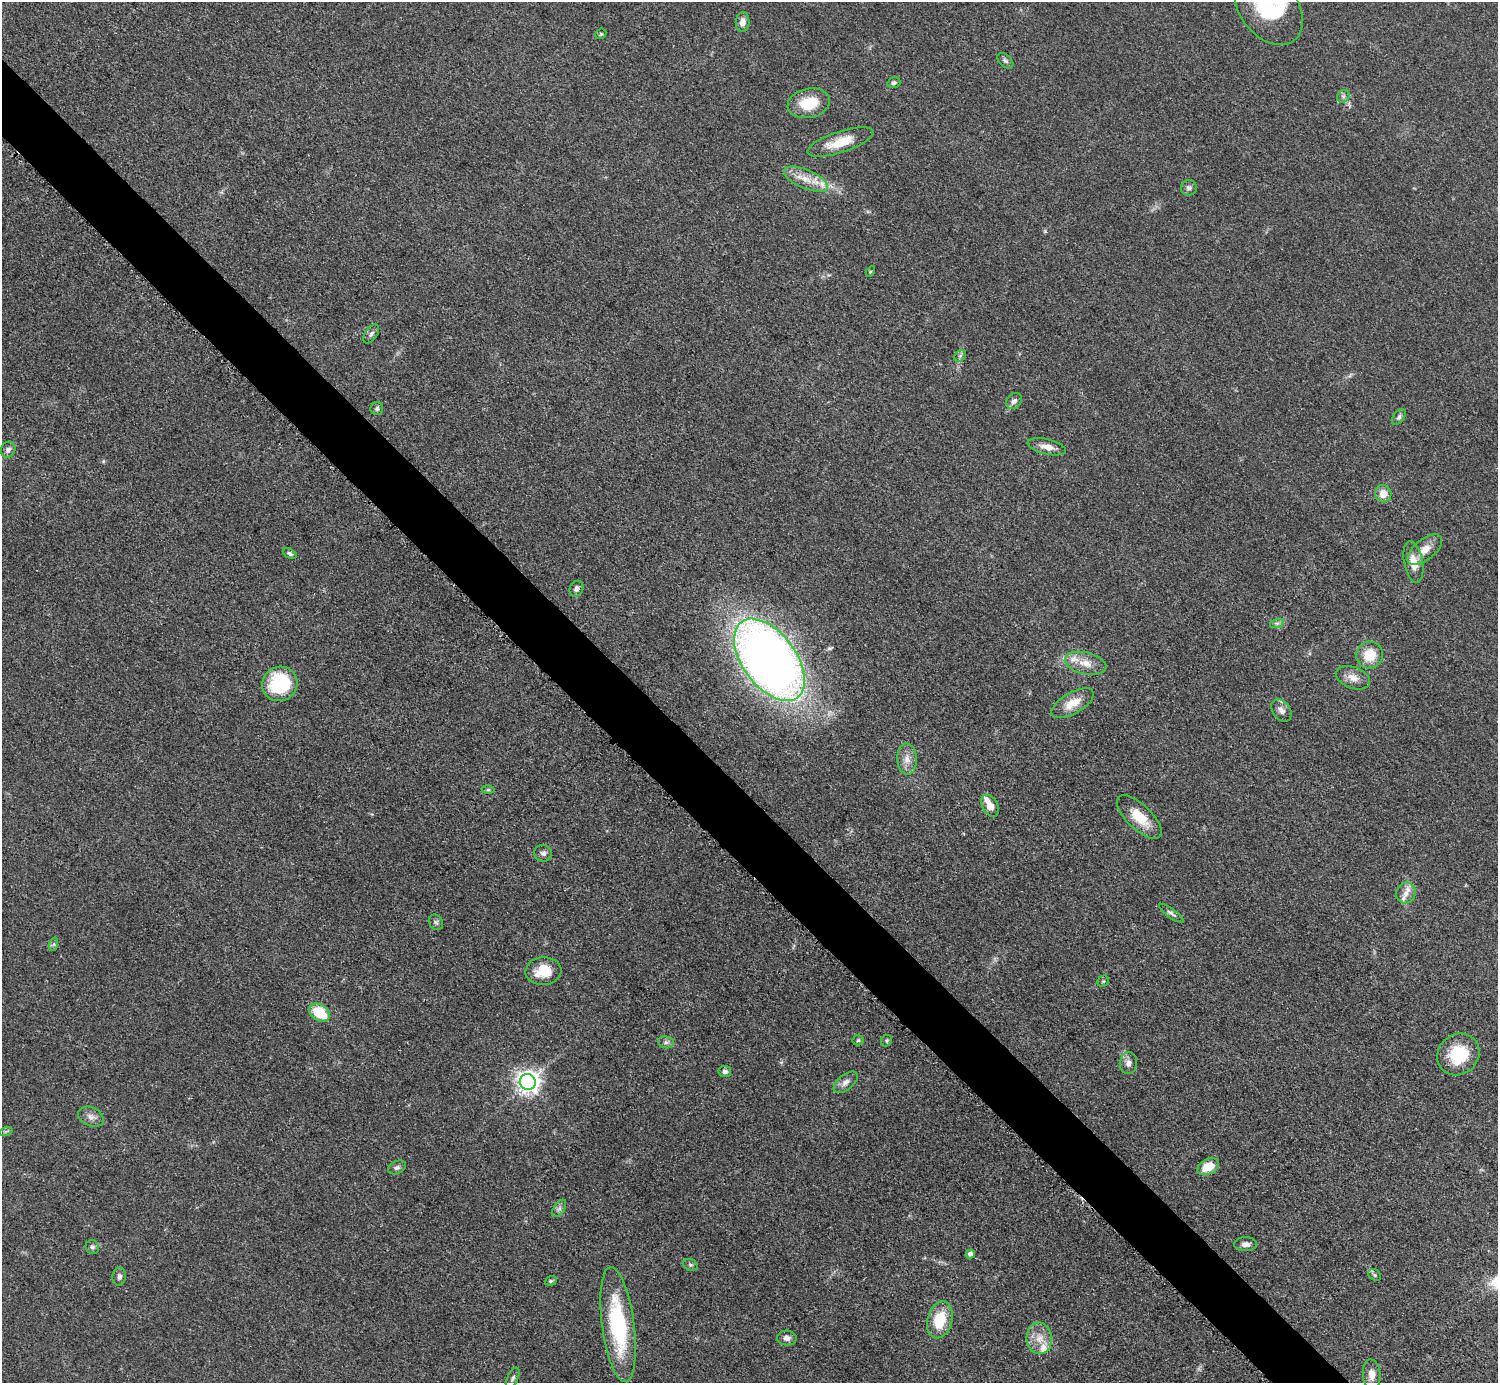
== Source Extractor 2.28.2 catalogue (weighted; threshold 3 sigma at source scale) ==
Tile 11 of 4 x 4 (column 3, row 3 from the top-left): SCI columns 2998-4493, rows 1687-3067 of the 5990 x 5989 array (HDU 1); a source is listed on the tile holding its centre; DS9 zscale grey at full resolution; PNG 1500 x 1385 px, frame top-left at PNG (2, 2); each listed source drawn as its Kron ellipse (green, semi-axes under 4 px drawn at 4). Shown black and unused: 5% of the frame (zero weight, under 3 of 5 exposures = <1% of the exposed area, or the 3 px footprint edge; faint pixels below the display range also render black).
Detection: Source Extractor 2.28.2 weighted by HDU 2 'WHT'; one run over the whole footprint, this tile lists its part. Background 0.0499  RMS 0.0053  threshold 0.0237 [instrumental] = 3 sigma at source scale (4.5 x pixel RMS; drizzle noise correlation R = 1.50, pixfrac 1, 0.05/0.05 arcsec/px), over >= 5 px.
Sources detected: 74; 5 inside a brighter listed object's ellipse — not listed separately; the other 69 listed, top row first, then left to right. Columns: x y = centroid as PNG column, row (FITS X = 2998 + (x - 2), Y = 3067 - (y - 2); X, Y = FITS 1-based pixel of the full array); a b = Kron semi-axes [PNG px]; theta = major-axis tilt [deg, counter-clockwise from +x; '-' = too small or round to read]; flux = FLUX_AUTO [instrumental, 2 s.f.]
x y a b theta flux
1269 8 41 28 -52 48
743 22 10 7 85 3.1
601 34 6 5 - 0.69
1005 61 9 5 -44 1.5
894 83 6 5 - 1.3
1343 96 7 5 44 1.3
809 103 21 14 12 15
840 142 34 10 18 12
806 179 24 9 -22 8.5
1189 188 8 7 - 1.6
870 272 5 3 - 0.59
371 334 11 6 54 1.6
960 356 6 5 - 1.1
1014 401 9 7 44 1.9
377 408 6 6 - 1.1
1399 417 9 5 50 1.4
1047 447 19 7 -13 4.6
8 450 8 7 - 2.2
1383 494 9 8 - 6
1425 550 20 10 39 6.8
290 554 7 4 -28 1.3
1413 562 21 9 -79 7
576 589 8 6 63 1.8
1277 623 7 4 18 1.3
1370 655 13 13 - 12
769 660 47 27 -54 580
1085 663 21 11 -13 6.9
1353 678 18 10 -20 5.1
280 684 18 17 - 37
1073 703 23 10 30 9
1281 710 12 8 -54 3
907 759 15 9 -88 4.9
488 790 6 4 1 0.82
990 806 12 7 -59 5.4
1139 817 28 12 -44 12
543 853 9 8 - 2
1406 893 10 9 - 4.1
1171 913 15 4 -36 1.6
436 922 8 6 -54 1.4
54 944 7 4 72 0.88
543 971 18 14 5 12
1103 981 6 5 - 0.71
319 1013 11 8 -33 19
858 1040 5 5 - 0.89
886 1041 6 5 - 0.8
666 1042 8 6 -9 1.5
1458 1054 22 20 41 21
1128 1063 11 8 82 2.7
725 1072 6 5 - 1.5
528 1082 8 8 - 410
846 1082 14 7 39 3.1
91 1117 13 9 -23 3.3
6 1131 7 4 19 0.82
397 1167 9 6 23 1.5
1208 1167 11 7 27 11
559 1208 10 5 57 1.6
1246 1244 11 7 0 2.6
92 1247 7 6 - 1.5
970 1254 5 4 - 2.3
690 1265 7 5 -20 1
1375 1275 7 5 -38 0.87
119 1276 9 7 88 2
551 1281 6 4 19 0.83
940 1320 19 12 74 17
618 1325 58 16 -82 53
787 1338 10 7 -4 2.4
1039 1338 16 12 -85 7.3
1372 1375 15 9 -84 4.6
513 1378 11 5 65 1.5
Isophote crosses this tile's border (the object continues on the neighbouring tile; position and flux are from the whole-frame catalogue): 1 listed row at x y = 1269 8